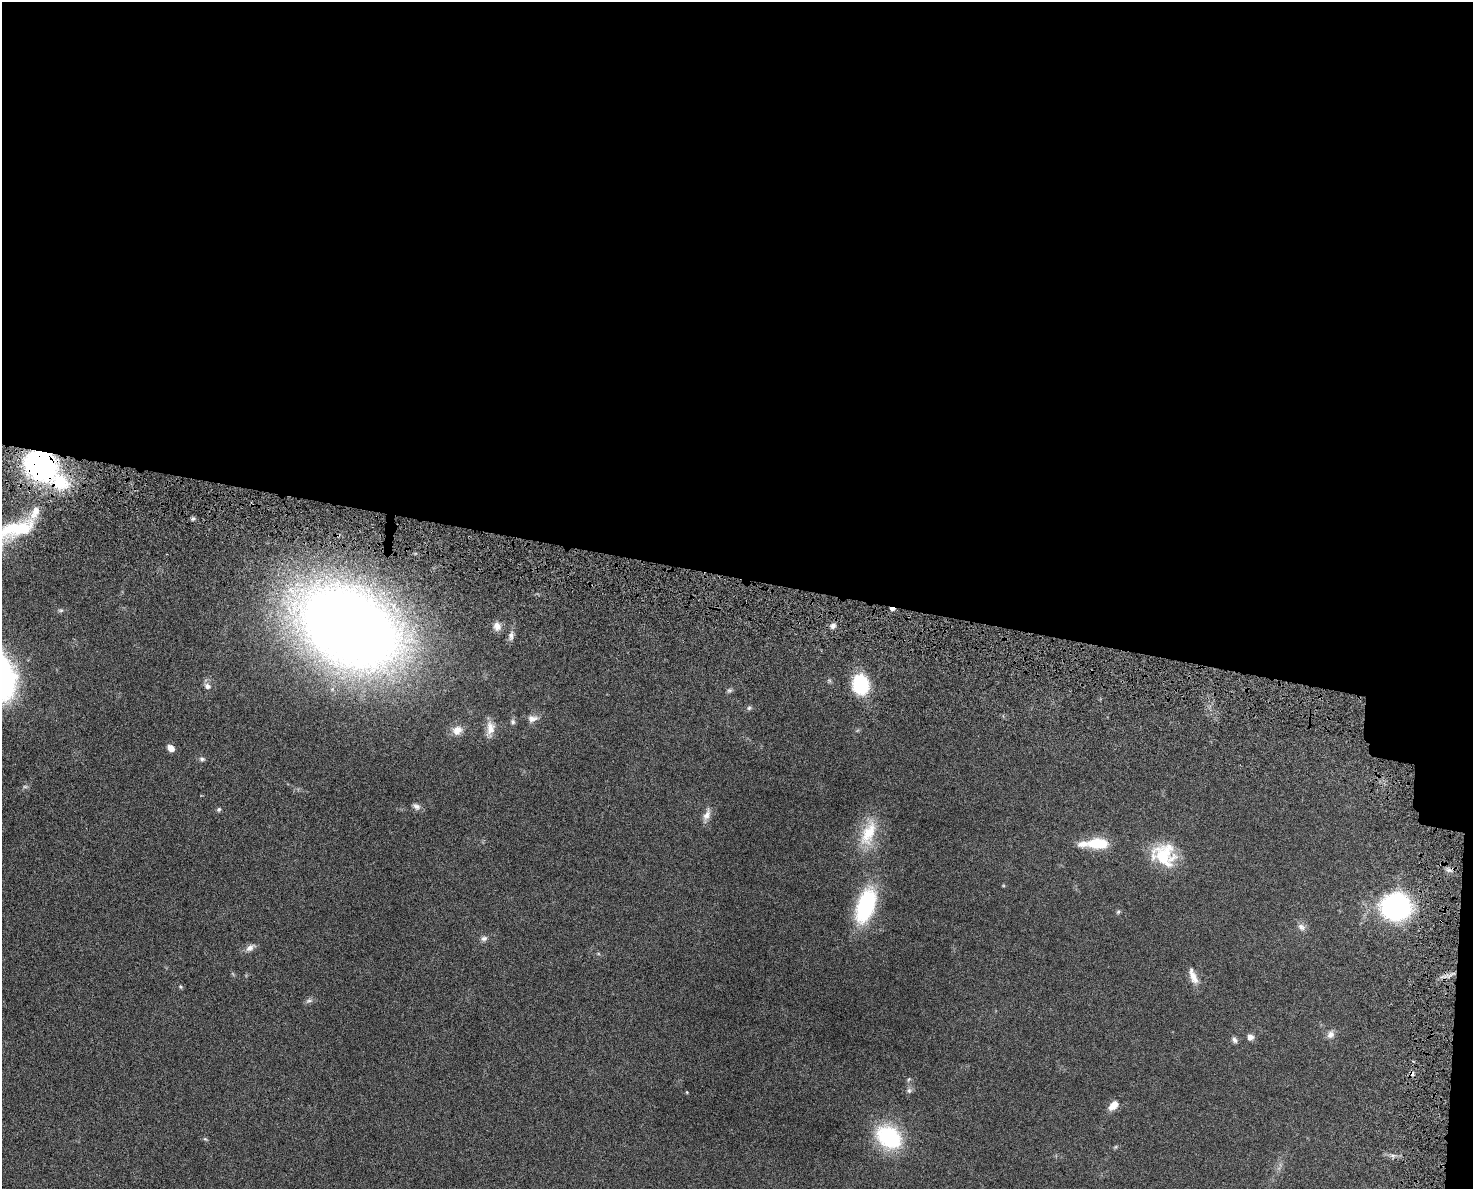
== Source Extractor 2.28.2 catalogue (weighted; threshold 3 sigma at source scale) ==
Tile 3 of 3 x 4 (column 3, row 1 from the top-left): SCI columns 3136-4606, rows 3641-4827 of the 4909 x 4905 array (HDU 1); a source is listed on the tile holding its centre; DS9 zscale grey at full resolution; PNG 1475 x 1191 px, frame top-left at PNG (2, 2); no overlay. Shown black and unused: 50% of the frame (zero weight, under 4 of 8 exposures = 6% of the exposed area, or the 3 px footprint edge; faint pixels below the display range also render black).
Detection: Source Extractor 2.28.2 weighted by HDU 2 'WHT'; one run over the whole footprint, this tile lists its part. Background 0.0272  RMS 0.0022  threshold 0.00916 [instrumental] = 3 sigma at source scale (4.09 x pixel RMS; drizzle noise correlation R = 1.36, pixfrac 0.8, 0.05/0.05 arcsec/px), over >= 5 px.
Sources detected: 52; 2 too faint to see at this stretch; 2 cosmic-ray / hot-pixel residue — not listed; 3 inside a brighter listed object's ellipse — not listed separately; the other 45 listed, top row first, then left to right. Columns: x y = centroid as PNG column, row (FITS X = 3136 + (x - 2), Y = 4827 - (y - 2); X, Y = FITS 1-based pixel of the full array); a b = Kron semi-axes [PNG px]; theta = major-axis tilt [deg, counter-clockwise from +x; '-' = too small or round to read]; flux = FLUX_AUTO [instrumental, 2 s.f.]
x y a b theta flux
41 465 27 23 -30 53
193 519 6 5 - 0.39
17 529 49 18 17 13
892 609 6 4 -10 1.2
61 610 8 4 0 0.39
497 626 11 9 -81 1.5
833 626 7 6 - 0.82
350 627 79 54 -28 320
511 636 14 7 84 1
861 685 14 12 -74 17
207 686 8 7 - 1
729 690 8 5 46 0.46
749 708 7 6 - 0.45
533 718 14 9 10 1.4
513 722 8 7 - 0.55
490 729 22 9 84 2.4
457 730 14 12 19 2.3
171 748 8 7 - 1.4
202 759 7 7 - 0.53
416 806 11 7 -32 0.87
219 809 6 5 - 0.37
707 815 20 7 71 1.5
868 833 42 18 70 7.9
1097 843 21 10 -2 7.8
1164 855 28 25 -30 11
866 905 39 19 72 20
1396 907 18 16 13 54
1118 912 6 5 - 0.34
1301 927 12 8 -35 1.1
484 938 9 7 13 0.72
250 948 15 8 34 1.2
1193 976 22 8 -68 2.1
180 987 5 5 - 0.31
309 1001 11 6 15 0.6
1330 1034 11 9 68 1.2
1250 1037 8 8 - 1
1234 1040 8 6 -47 0.69
909 1079 7 4 59 0.31
909 1090 8 7 - 0.63
687 1092 4 4 - 0.18
1113 1105 13 8 38 2
889 1137 31 23 -38 16
205 1139 7 3 -36 0.26
1115 1147 7 5 37 0.3
1393 1156 8 5 -18 0.69
Overlapping masked pixels (flux is a lower limit): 2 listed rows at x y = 41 465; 892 609
Isophote crosses this tile's border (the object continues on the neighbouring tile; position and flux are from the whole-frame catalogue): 1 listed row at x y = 17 529